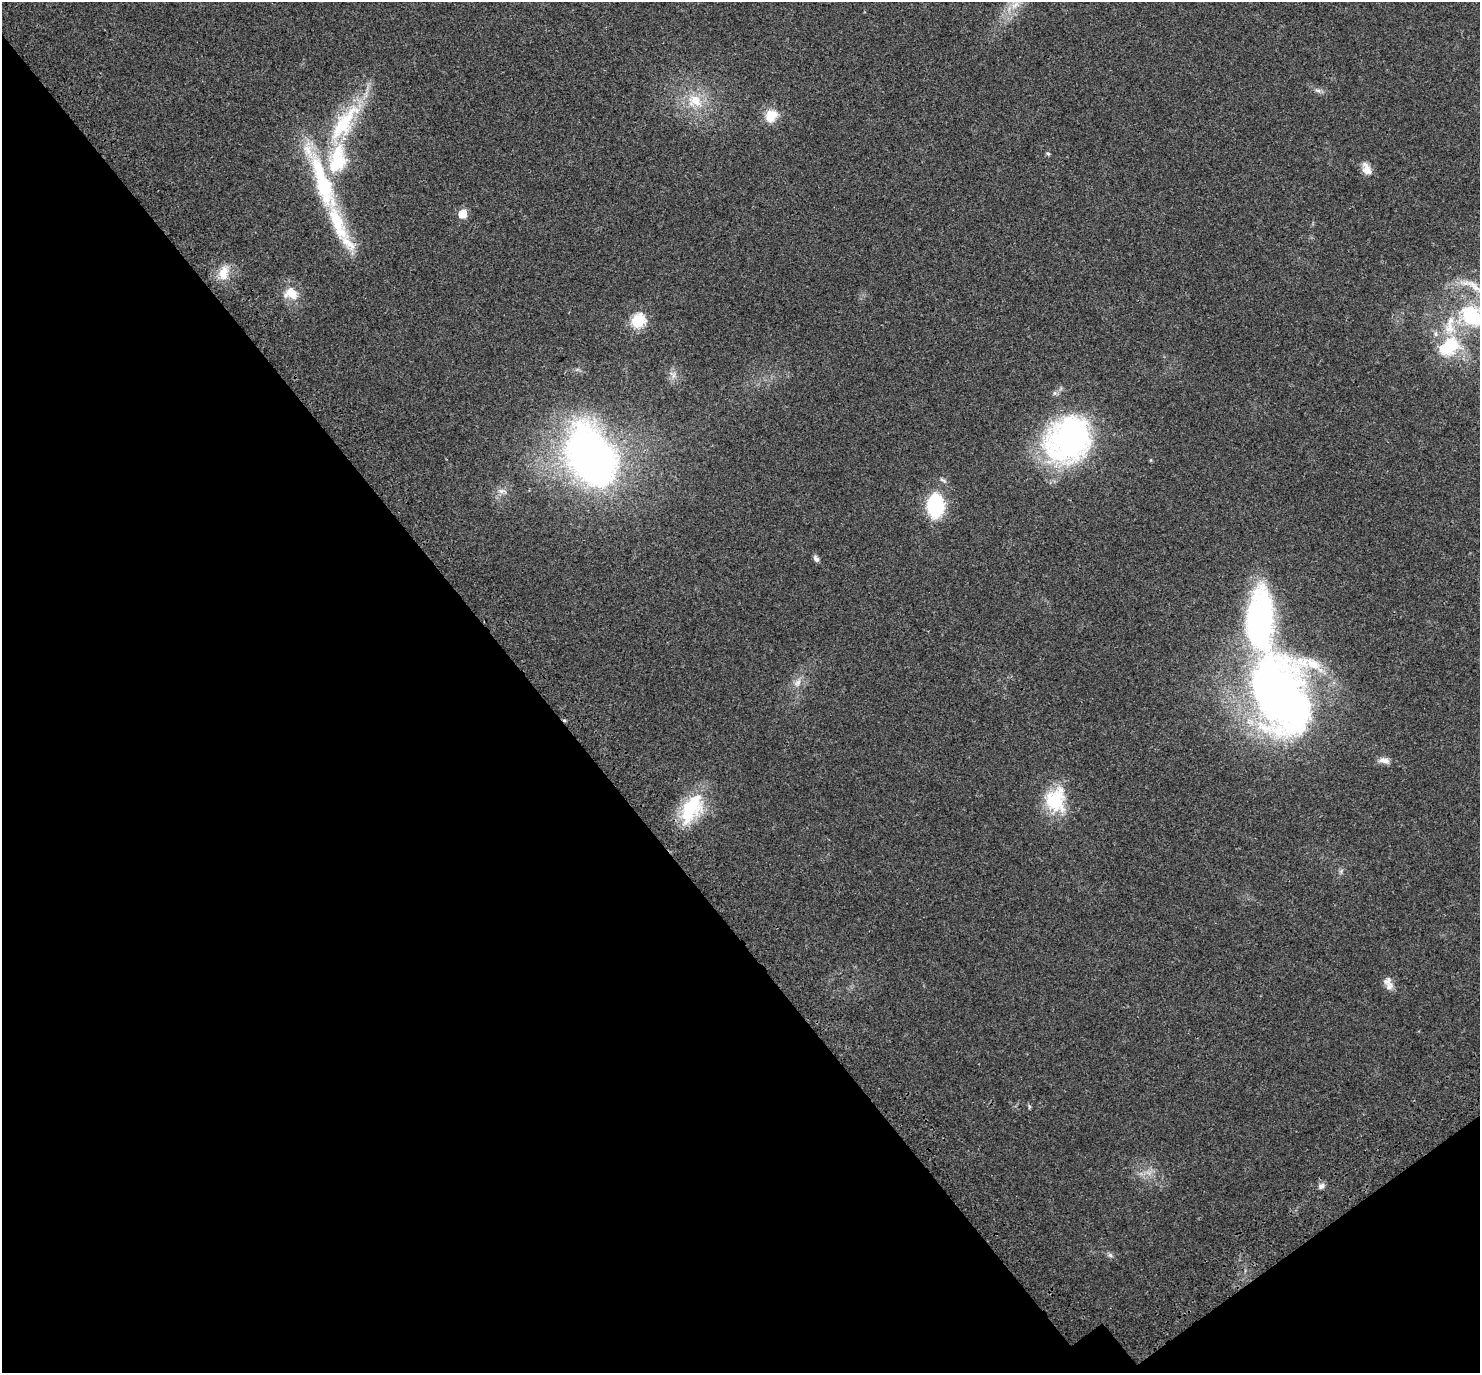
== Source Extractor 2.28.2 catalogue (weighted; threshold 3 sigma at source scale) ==
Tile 14 of 4 x 4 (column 2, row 4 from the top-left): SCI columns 1606-3083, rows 290-1660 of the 6171 x 6121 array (HDU 1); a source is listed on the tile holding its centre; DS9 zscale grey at full resolution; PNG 1482 x 1375 px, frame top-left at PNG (2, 2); no overlay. Shown black and unused: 38% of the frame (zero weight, under 3 of 4 exposures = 9% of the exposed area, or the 3 px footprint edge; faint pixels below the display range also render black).
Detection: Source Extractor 2.28.2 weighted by HDU 2 'WHT'; one run over the whole footprint, this tile lists its part. Background 0.0369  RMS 0.0036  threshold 0.0163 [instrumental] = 3 sigma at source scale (4.5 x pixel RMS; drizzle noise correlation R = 1.50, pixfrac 1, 0.0396/0.0396 arcsec/px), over >= 5 px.
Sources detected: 43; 1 too faint to see at this stretch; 1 cosmic-ray / hot-pixel residue — not listed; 11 inside a brighter listed object's ellipse — not listed separately; the other 30 listed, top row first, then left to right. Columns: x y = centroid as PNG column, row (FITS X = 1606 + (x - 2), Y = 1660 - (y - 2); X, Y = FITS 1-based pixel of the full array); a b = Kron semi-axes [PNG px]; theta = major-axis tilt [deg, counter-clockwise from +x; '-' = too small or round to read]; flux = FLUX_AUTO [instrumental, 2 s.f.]
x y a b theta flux
1318 90 12 5 -15 1.3
695 101 24 19 -22 11
771 116 16 14 52 6.8
344 123 64 22 55 33
1048 154 6 4 -37 0.58
1366 169 17 10 -65 3.5
323 183 106 20 -69 42
463 214 6 5 - 9.4
223 273 19 13 79 5.7
1475 287 54 12 -27 9.4
291 293 19 14 -44 6
1472 316 32 23 -21 31
638 321 7 6 - 49
1448 346 35 26 46 21
673 375 12 8 -56 2.1
1068 440 56 47 51 85
592 458 42 27 -62 290
502 491 15 8 -10 2.3
935 505 17 12 89 36
816 558 9 6 -60 1.2
797 683 15 9 60 2.9
1280 694 105 70 -77 200
1384 761 15 7 -13 2.3
1055 800 32 26 -90 18
691 809 41 22 59 21
1341 871 8 5 66 0.82
1389 986 13 10 61 2.3
1029 1107 6 4 72 0.47
1321 1186 8 7 - 1.4
1110 1255 8 6 -28 0.93
Isophote crosses this tile's border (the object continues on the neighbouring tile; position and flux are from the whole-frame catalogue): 1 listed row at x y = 1472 316